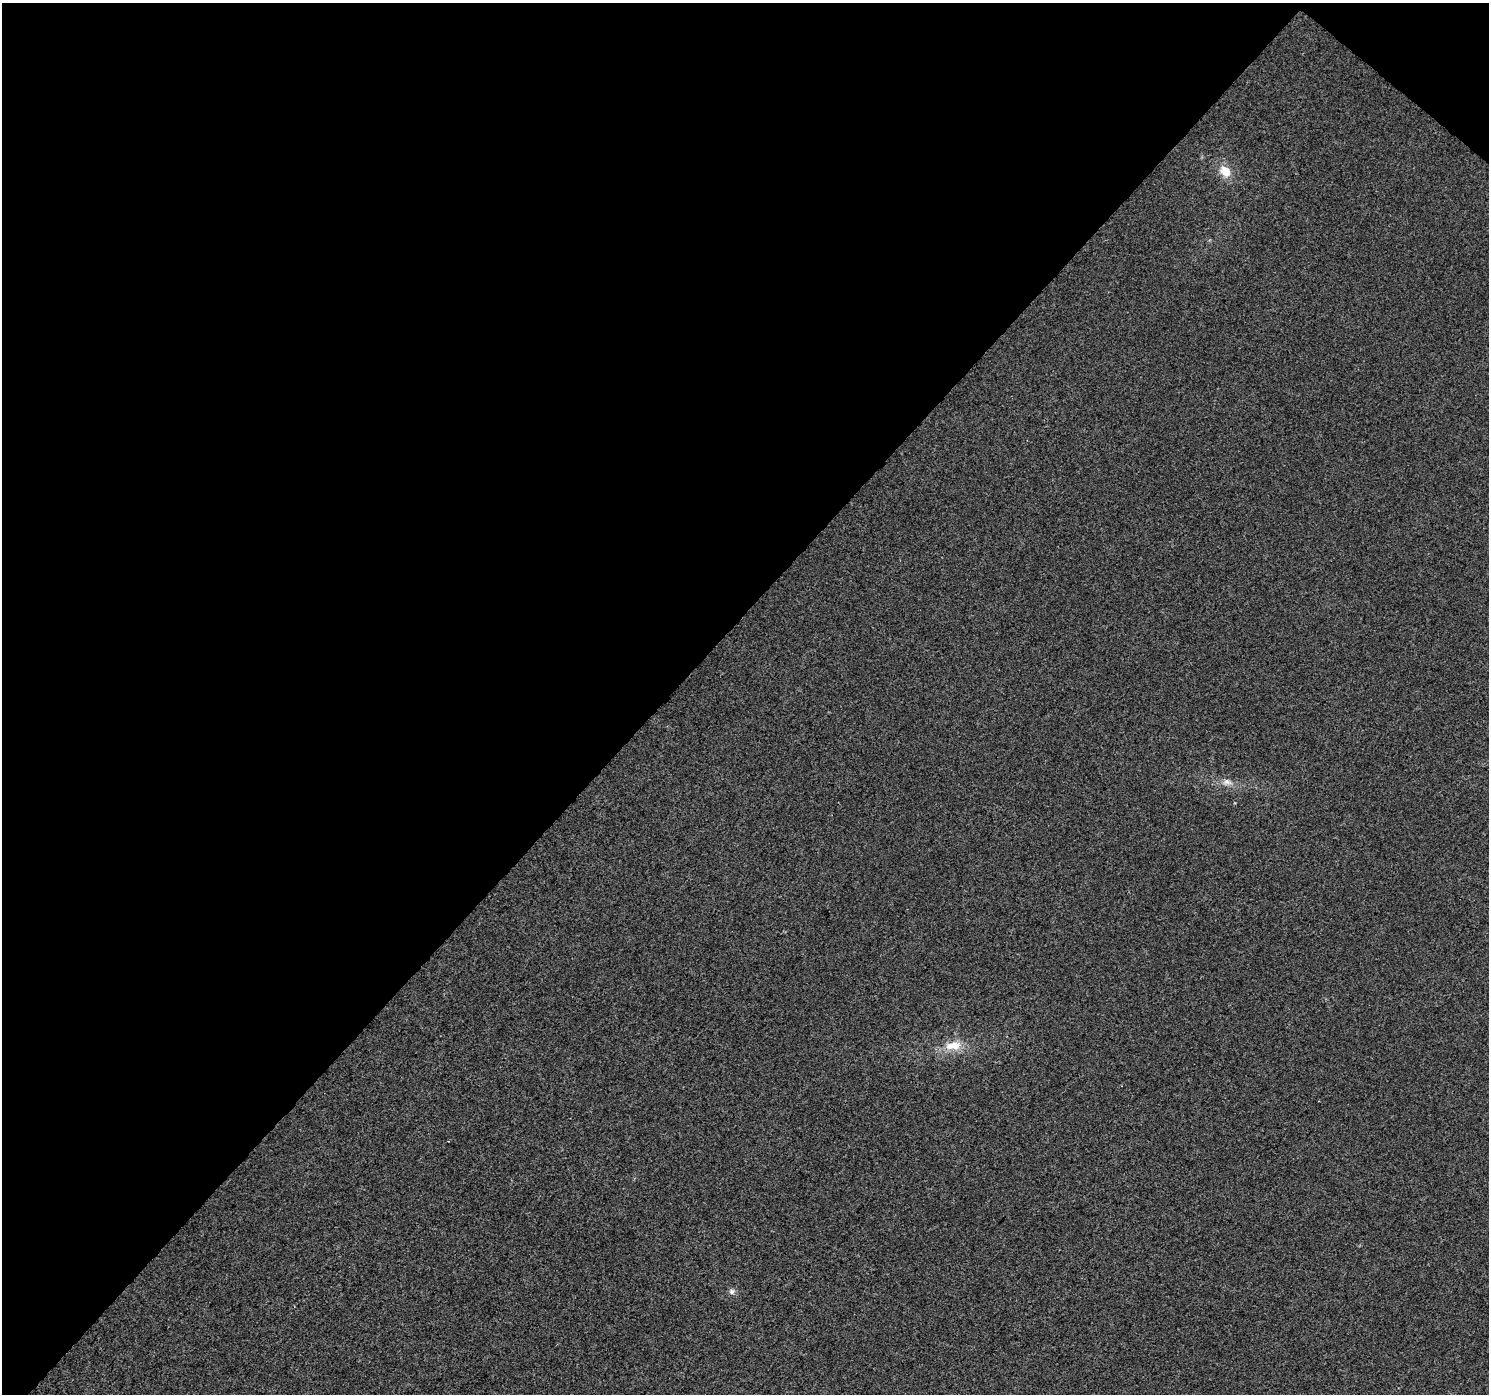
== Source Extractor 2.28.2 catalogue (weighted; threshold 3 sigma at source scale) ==
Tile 2 of 4 x 4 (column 2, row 1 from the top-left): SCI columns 1555-3041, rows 4499-5890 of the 6139 x 6154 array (HDU 1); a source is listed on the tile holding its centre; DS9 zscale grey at full resolution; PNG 1491 x 1396 px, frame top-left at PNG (2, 3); no overlay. Shown black and unused: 46% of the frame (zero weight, under 3 of 4 exposures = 6% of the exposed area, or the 3 px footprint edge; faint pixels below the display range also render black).
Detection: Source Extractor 2.28.2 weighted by HDU 2 'WHT'; one run over the whole footprint, this tile lists its part. Background 0.0018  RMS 0.0037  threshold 0.0167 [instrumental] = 3 sigma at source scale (4.5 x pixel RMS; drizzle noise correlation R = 1.50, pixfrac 1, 0.0396/0.0396 arcsec/px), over >= 5 px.
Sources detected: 4; all 4 listed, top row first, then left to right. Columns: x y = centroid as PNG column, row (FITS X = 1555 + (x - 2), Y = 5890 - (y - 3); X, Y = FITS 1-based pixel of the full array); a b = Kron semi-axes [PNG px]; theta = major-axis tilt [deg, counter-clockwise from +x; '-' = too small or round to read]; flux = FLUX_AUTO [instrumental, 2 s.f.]
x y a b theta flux
1225 171 16 13 -46 5.6
1227 782 14 8 -1 2.5
953 1045 24 12 8 7.2
732 1291 8 7 - 1.2